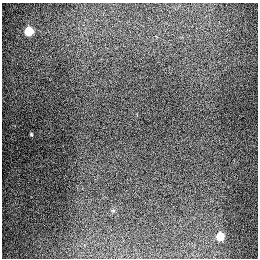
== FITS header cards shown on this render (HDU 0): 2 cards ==
NAXIS1  =                  256
NAXIS2  =                  256

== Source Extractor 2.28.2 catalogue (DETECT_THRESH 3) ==
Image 256 x 256 px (HDU 0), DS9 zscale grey, 1 PNG px = 1 image px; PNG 260 x 260 px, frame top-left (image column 1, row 256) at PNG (2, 3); no overlay
Background 1320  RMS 27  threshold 81.2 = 3 sigma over >= 5 px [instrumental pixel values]
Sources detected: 4; all 4 listed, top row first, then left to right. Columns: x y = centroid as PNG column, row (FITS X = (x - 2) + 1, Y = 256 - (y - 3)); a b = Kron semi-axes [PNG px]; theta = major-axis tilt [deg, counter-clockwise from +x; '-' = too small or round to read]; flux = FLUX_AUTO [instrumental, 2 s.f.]
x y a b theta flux
29 31 5 5 - 92000
31 134 3 3 - 2000
113 211 6 4 0 2100
220 236 5 5 - 66000